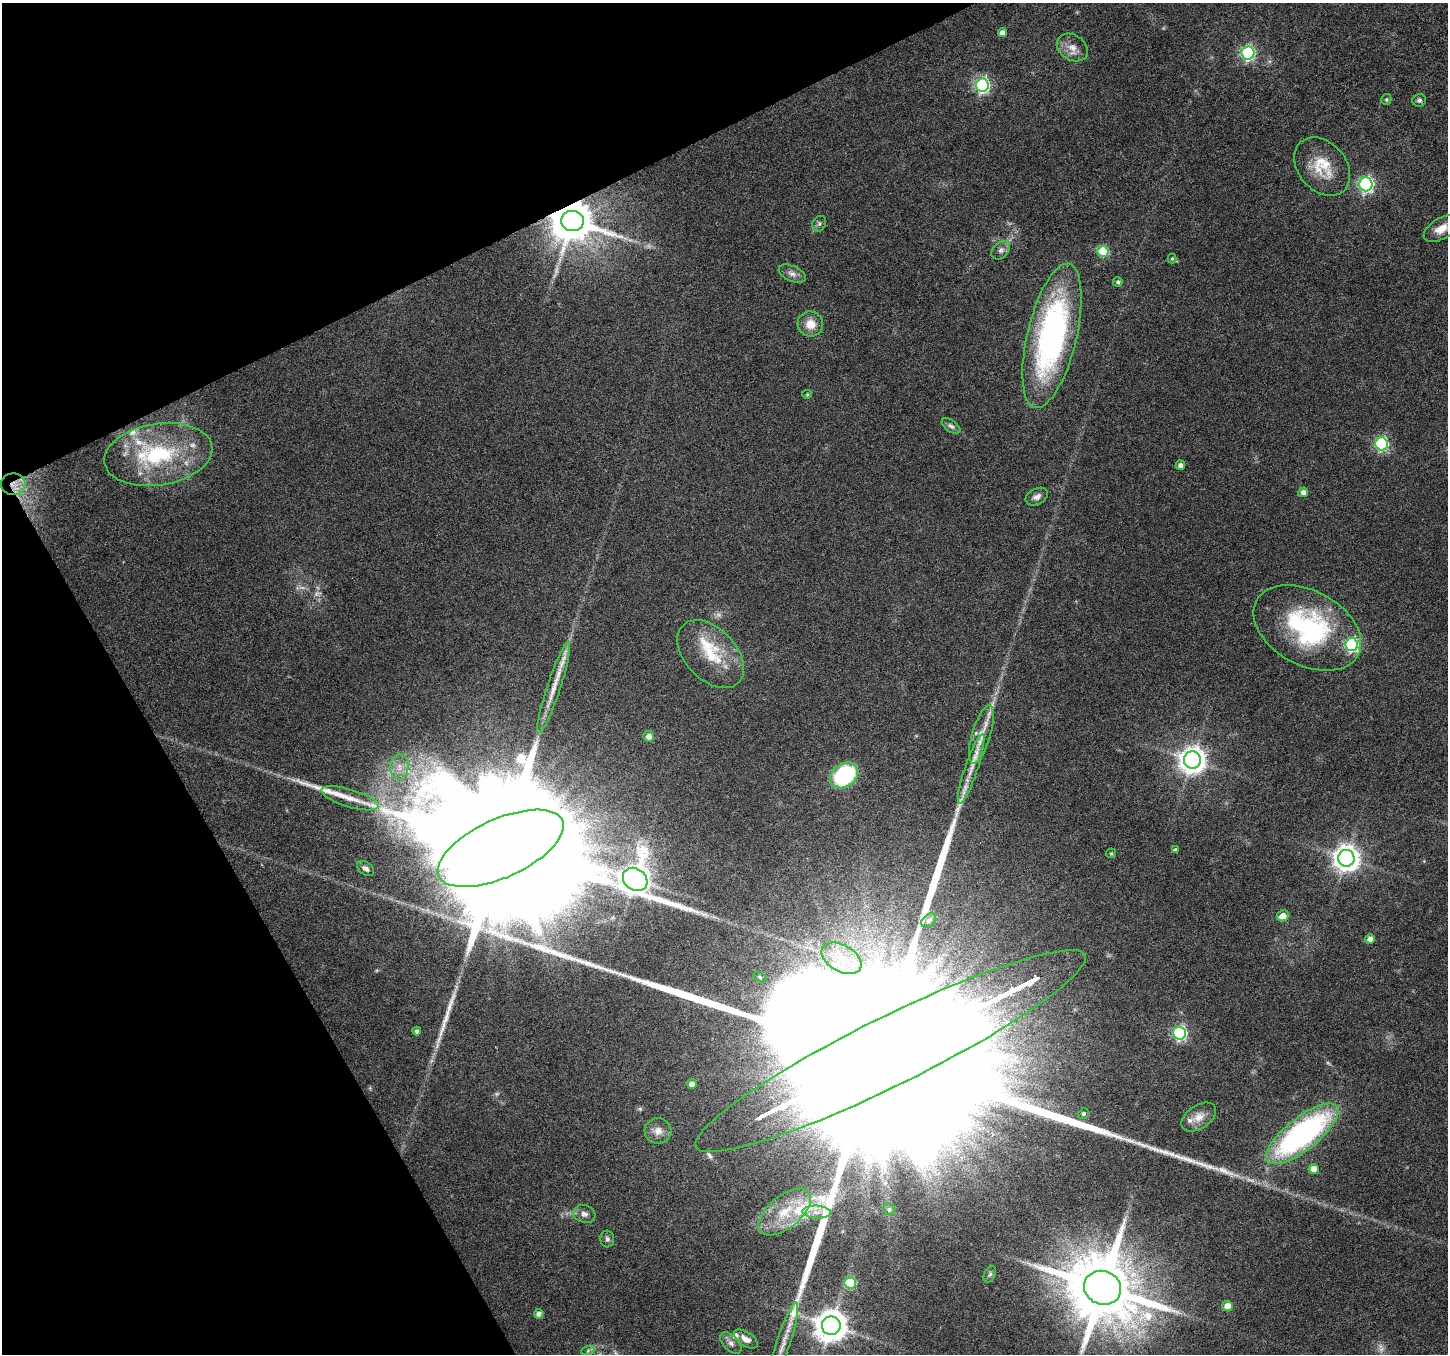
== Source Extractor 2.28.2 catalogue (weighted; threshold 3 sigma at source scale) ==
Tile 5 of 4 x 4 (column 1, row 2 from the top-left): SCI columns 1-1446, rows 2808-4159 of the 5788 x 5675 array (HDU 1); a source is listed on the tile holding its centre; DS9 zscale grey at full resolution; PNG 1450 x 1356 px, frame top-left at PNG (2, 3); each listed source drawn as its Kron ellipse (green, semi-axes under 4 px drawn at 4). Shown black and unused: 24% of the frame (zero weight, under 4 of 8 exposures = <1% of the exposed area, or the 3 px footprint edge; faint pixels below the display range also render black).
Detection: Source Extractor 2.28.2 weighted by HDU 2 'WHT'; one run over the whole footprint, this tile lists its part. Background 0.0485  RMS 0.0031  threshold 0.0125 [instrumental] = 3 sigma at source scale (4.09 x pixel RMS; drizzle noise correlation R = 1.36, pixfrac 0.8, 0.0396/0.0396 arcsec/px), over >= 5 px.
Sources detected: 90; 4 too faint to see at this stretch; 1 inside a brighter object's white glare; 3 long thin detections or spike segments (spike, bleed or trail) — neither listed nor drawn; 10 inside a brighter listed object's ellipse — not listed separately; the other 72 listed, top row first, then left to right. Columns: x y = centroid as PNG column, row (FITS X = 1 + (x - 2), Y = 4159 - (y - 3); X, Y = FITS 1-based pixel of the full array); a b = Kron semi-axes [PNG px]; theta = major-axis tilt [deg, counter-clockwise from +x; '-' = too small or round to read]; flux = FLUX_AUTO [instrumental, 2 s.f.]
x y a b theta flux
1002 33 4 4 - 1.8
1072 47 16 12 -32 3.2
1248 53 6 6 - 57
982 85 7 6 - 65
1386 99 5 5 - 0.47
1419 100 7 6 - 0.72
1322 167 33 24 -49 9.9
1366 184 7 6 - 65
572 221 11 10 - 1300
819 224 8 6 60 0.76
1441 229 19 10 31 3.8
1001 250 11 7 44 1.3
1103 251 5 5 - 17
1172 258 5 4 - 0.37
792 274 14 7 -24 1.8
1118 282 5 4 - 0.72
810 324 13 12 - 3.9
1052 336 74 24 77 79
807 394 5 4 - 0.31
951 426 11 5 -37 0.97
1381 444 6 6 - 45
158 455 54 31 9 31
1180 465 5 5 - 1.4
13 484 12 11 - 3.5
1303 492 5 5 - 1.8
1037 497 12 8 27 1.5
1307 628 58 37 -28 44
1351 645 6 6 - 48
710 654 40 25 -47 13
554 688 48 6 72 5.4
981 734 30 9 74 5
649 736 5 5 - 2.1
1192 760 8 8 - 340
399 767 13 9 85 3
971 769 37 6 71 4.6
844 775 15 11 36 33
350 798 30 9 -17 6
501 848 68 29 24 40000
1175 850 4 4 - 0.78
1111 853 5 4 - 0.36
1346 858 8 8 - 310
366 868 9 6 -36 1.3
635 879 13 10 -38 380
1283 916 6 5 - 2.9
929 920 8 5 39 0.78
1370 939 5 4 - 1.6
841 958 21 13 -30 7.2
760 977 7 4 -28 0.51
417 1031 4 4 - 0.87
1180 1033 6 6 - 56
890 1051 217 34 26 150000
692 1084 5 5 - 1.9
1083 1113 5 5 - 0.54
1199 1117 19 11 34 3.5
658 1131 13 12 - 2.7
1302 1134 44 16 38 76
1314 1169 5 5 - 3.8
889 1209 6 5 - 0.69
785 1212 31 16 39 10
817 1212 14 6 -3 1.7
584 1214 11 8 -18 1.6
607 1239 8 7 - 0.88
990 1274 8 5 64 0.63
850 1283 6 5 - 17
1103 1288 19 16 -22 3300
1227 1306 5 5 - 4.9
539 1314 5 4 - 1.6
831 1326 9 9 - 570
746 1339 13 7 -33 2.4
731 1343 13 7 -44 1.6
783 1343 43 7 72 5
588 1350 7 4 20 0.51
Overlapping masked pixels (flux is a lower limit): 3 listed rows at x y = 572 221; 13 484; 890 1051
Isophote crosses this tile's border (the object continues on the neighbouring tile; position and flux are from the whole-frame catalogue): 1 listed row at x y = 1441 229